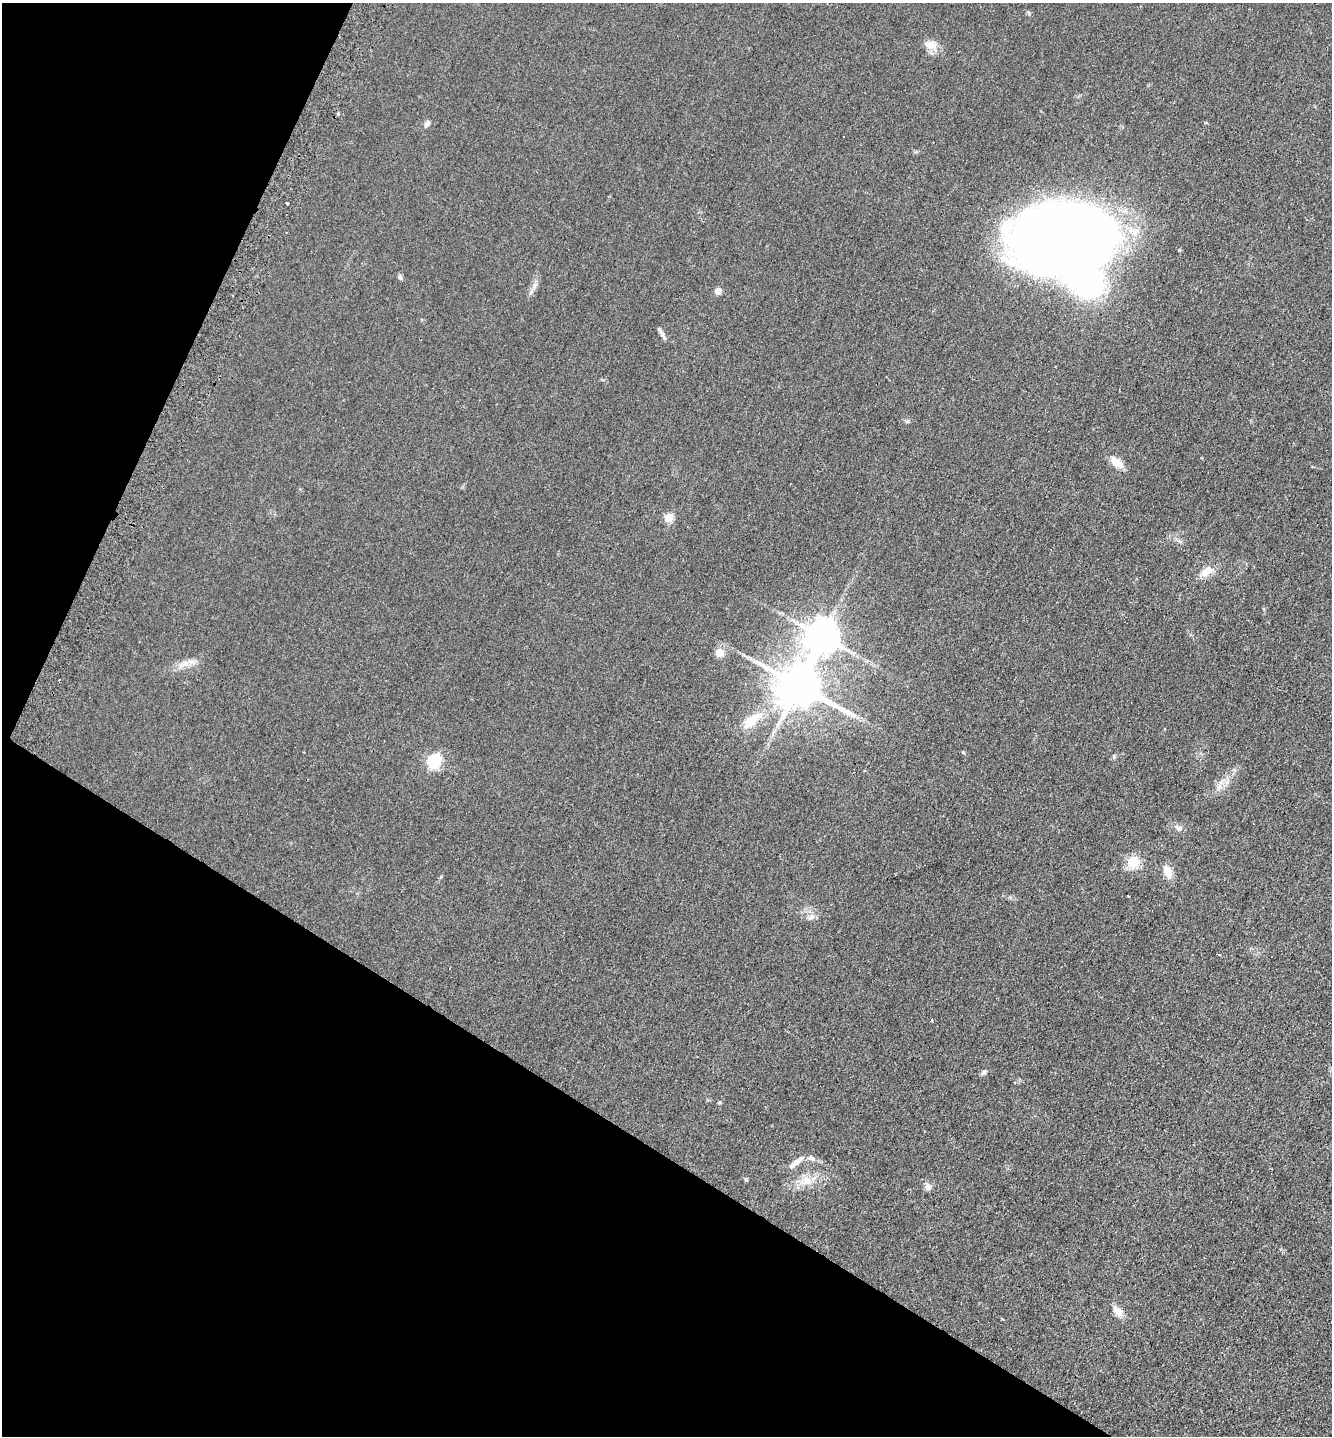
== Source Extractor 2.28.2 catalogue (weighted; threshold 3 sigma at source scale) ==
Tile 9 of 4 x 4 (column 1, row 3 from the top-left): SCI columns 318-1647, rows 1453-2886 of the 5819 x 5771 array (HDU 1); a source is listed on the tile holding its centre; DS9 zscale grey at full resolution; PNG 1334 x 1438 px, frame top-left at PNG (2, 3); no overlay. Shown black and unused: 27% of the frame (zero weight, under 2 of 3 exposures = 2% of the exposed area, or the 3 px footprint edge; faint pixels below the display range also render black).
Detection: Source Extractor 2.28.2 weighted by HDU 2 'WHT'; one run over the whole footprint, this tile lists its part. Background 0.0324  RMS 0.0069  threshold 0.0311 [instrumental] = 3 sigma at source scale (4.5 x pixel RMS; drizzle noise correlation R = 1.50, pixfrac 1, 0.05/0.05 arcsec/px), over >= 5 px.
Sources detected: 40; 1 inside a brighter object's white glare — not listed; the other 39 listed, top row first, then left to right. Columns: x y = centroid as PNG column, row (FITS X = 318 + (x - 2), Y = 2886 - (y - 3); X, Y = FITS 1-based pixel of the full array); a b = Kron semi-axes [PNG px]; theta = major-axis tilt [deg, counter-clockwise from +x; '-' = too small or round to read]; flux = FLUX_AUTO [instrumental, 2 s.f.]
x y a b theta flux
930 45 19 11 -8 7.1
338 113 4 3 - 1.5
1206 123 3 3 - 0.96
427 124 10 6 54 2.1
844 137 3 3 - 1.5
287 203 3 3 - 1.5
1058 231 89 58 5 910
400 277 8 5 -62 1.4
534 285 9 6 70 2.6
718 291 5 5 - 11
661 333 13 5 -62 2.5
907 421 6 4 41 1.1
1117 462 17 8 -39 8.7
669 518 5 5 - 28
1206 571 17 10 36 8
821 636 10 10 - 1500
719 653 5 5 - 23
185 663 26 9 26 7.9
799 686 13 11 -25 3100
752 720 29 13 40 17
963 752 4 4 - 0.83
1114 757 6 4 -72 0.86
434 761 6 6 - 130
1218 787 11 7 53 3.8
1179 828 13 7 -27 3
1133 862 15 14 - 13
1167 872 13 8 -69 8.4
811 917 10 7 31 3
1218 954 4 2 - 0.77
932 1020 4 2 - 0.48
983 1072 8 6 35 2
719 1103 5 4 - 0.77
811 1158 11 6 -18 3.1
793 1164 20 7 39 5.6
746 1179 6 4 -87 0.99
806 1180 20 17 42 13
928 1187 9 8 - 3.3
1118 1312 17 10 -45 5.6
1002 1319 3 2 - 1